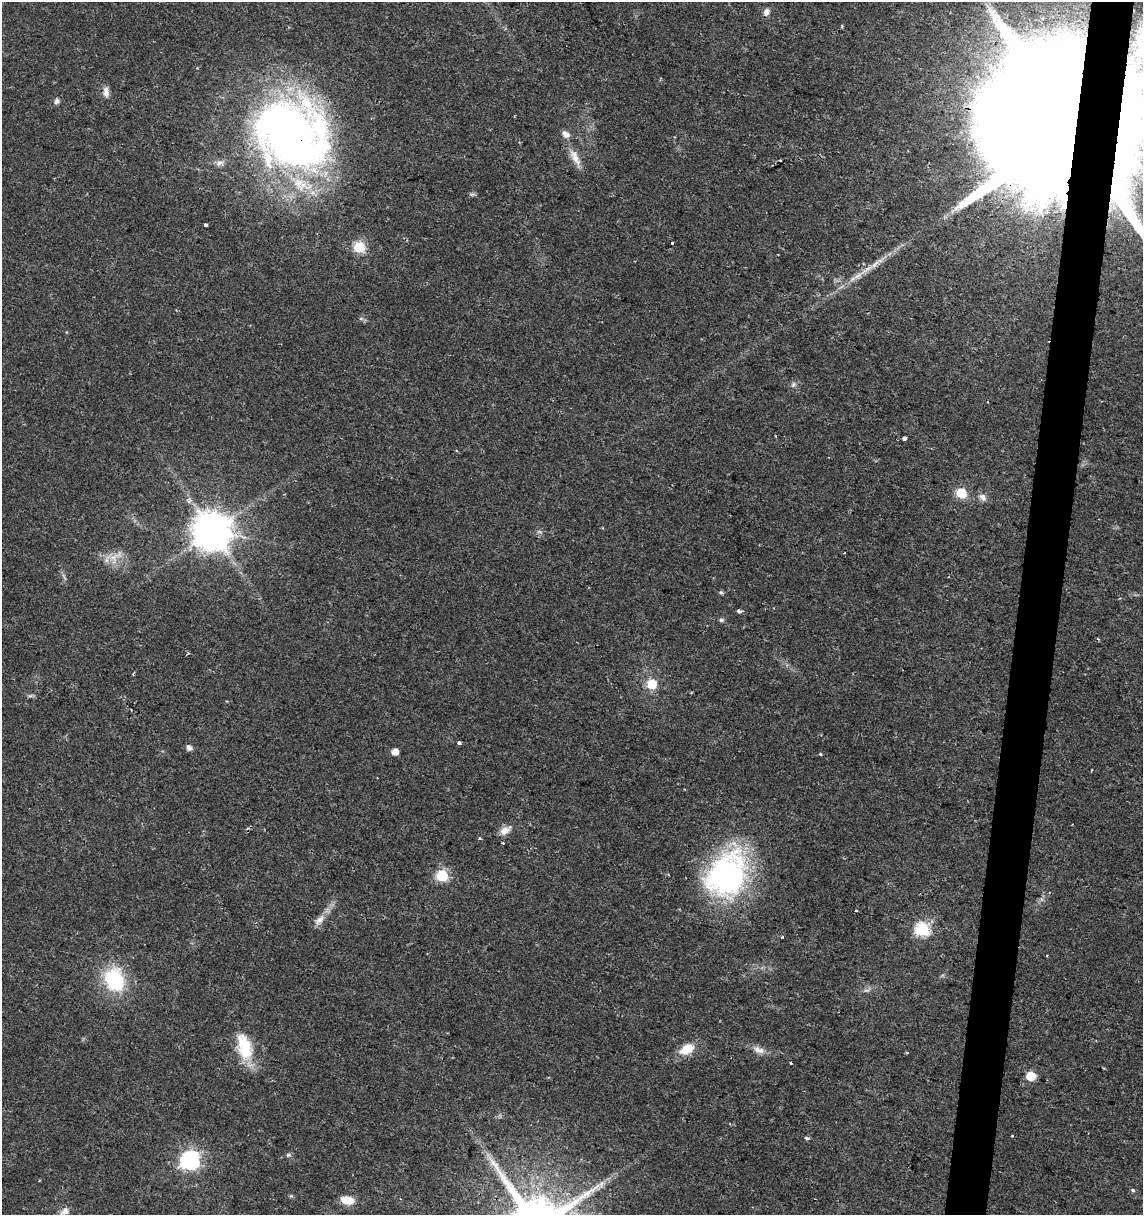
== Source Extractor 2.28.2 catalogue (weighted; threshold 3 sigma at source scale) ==
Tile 10 of 4 x 4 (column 2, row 3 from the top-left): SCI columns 1426-2566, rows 1215-2427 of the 5073 x 4864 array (HDU 1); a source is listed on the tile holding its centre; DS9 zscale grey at full resolution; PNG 1145 x 1217 px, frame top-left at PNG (2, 2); no overlay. Shown black and unused: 4% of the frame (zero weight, under 2 of 3 exposures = <1% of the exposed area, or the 3 px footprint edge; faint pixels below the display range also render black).
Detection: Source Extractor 2.28.2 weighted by HDU 2 'WHT'; one run over the whole footprint, this tile lists its part. Background 0.0204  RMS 0.0027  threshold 0.0122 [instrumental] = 3 sigma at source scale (4.5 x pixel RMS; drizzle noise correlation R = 1.50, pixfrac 1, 0.0396/0.0396 arcsec/px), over >= 5 px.
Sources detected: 63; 4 inside a brighter object's white glare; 1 cosmic-ray / hot-pixel residue — not listed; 2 inside a brighter listed object's ellipse — not listed separately; the other 56 listed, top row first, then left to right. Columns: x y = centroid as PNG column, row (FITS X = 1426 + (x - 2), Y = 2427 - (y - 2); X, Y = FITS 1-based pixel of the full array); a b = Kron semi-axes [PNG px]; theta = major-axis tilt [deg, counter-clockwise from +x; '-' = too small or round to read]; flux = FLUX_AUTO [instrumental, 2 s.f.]
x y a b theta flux
766 12 10 7 67 1.2
1140 82 199 27 36 910
106 92 15 7 -84 1.5
57 101 7 5 60 0.83
1044 123 93 27 -11 34000
287 134 87 73 -21 180
575 157 28 9 -63 3.4
472 194 8 4 0 0.51
205 225 3 3 - 0.73
672 243 3 3 - 0.46
359 247 6 6 - 23
875 264 14 5 50 1.5
858 275 19 6 35 2.6
793 384 9 7 39 0.81
905 438 4 4 - 1.1
456 450 4 3 - 0.27
961 493 6 6 - 16
983 497 11 8 -48 1.4
212 531 11 11 - 800
114 558 20 11 70 3.4
64 577 13 3 -64 0.66
721 592 6 5 - 0.49
739 611 4 3 - 2
721 620 6 5 - 0.57
188 653 5 3 - 0.39
652 684 9 9 - 5.5
30 696 7 4 18 0.49
459 743 4 3 - 0.77
189 747 7 5 -55 1.2
395 752 5 5 - 2.7
820 754 3 3 - 0.49
505 831 14 10 26 2.1
479 838 3 3 - 0.57
503 843 3 3 - 0.34
442 876 6 6 - 27
729 877 64 38 78 55
856 910 3 2 - 0.27
320 920 18 8 48 2.3
922 929 6 6 - 47
782 937 3 3 - 0.36
114 980 32 24 -64 17
866 990 9 4 8 0.66
244 1047 36 18 -75 11
687 1049 17 10 28 5.2
759 1050 17 9 -23 2.1
907 1053 5 3 - 0.23
791 1063 3 3 - 0.6
1031 1076 6 5 - 12
1012 1136 3 3 - 0.43
807 1138 5 4 - 0.57
288 1155 7 5 15 0.58
190 1160 8 7 - 110
1133 1190 6 4 -46 0.4
291 1196 5 5 - 0.38
347 1200 12 7 -9 5.1
64 1211 13 8 37 1.6
Overlapping masked pixels (flux is a lower limit): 3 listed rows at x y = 1140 82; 1044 123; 287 134
Isophote crosses this tile's border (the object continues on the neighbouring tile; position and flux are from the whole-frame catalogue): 1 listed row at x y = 1140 82